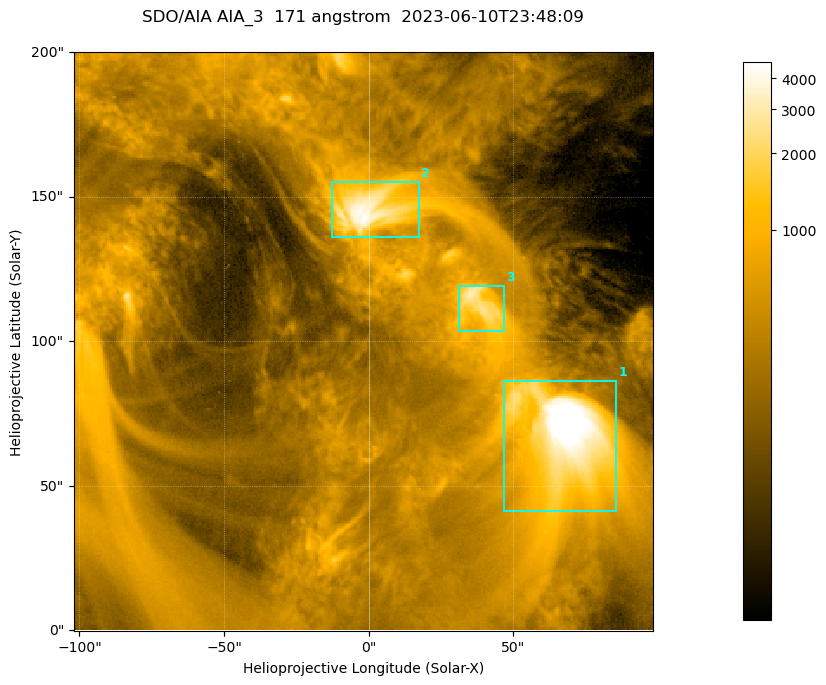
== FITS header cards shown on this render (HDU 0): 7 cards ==
TELESCOP= 'SDO/AIA '           / For AIA: SDO/AIA
INSTRUME= 'AIA_3   '           / For AIA: AIA_ATA1, AIA_ATA2, AIA_ATA3 or AIA_AT
WAVELNTH=                  171 / [angstrom] Wavelength
WAVEUNIT= 'angstrom'           / Wavelength unit: angstrom
DATE-OBS= '2023-06-10T23:48:09.351' / [ISO] Date when observation started; ISO 8
CTYPE1  = 'HPLN-TAN'           / CTYPE1; Typically HPLN
CTYPE2  = 'HPLT-TAN'           / CTYPE2; Typically HPLT

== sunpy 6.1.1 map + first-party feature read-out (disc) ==
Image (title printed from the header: SDO/AIA AIA_3  171 angstrom  2023-06-10T23:48:09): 334 x 334 px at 0.599 arcsec/px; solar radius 945 arcsec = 1577 px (partial field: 1.4% of the solar disc is inside the frame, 100% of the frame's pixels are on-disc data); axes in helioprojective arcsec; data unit not stated in the header (colour bar unlabelled)
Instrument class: DISC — disc imager (sunpy class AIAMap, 171 A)
Bright regions (active regions / flare kernels): reference = the on-disc median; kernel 3 px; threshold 5 sigma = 1104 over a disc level ~355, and >= 1.15x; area >= 111 px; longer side >= 4 px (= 2.4 arcsec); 3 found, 3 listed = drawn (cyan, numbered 1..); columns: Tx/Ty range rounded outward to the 2 arcsec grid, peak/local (2 s.f.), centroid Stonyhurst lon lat
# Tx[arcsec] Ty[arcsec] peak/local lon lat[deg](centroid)
1 46..86 40..86 18 +4 +4
2 -14..18 136..156 12 +0 +9
3 30..48 102..120 8.7 +2 +7